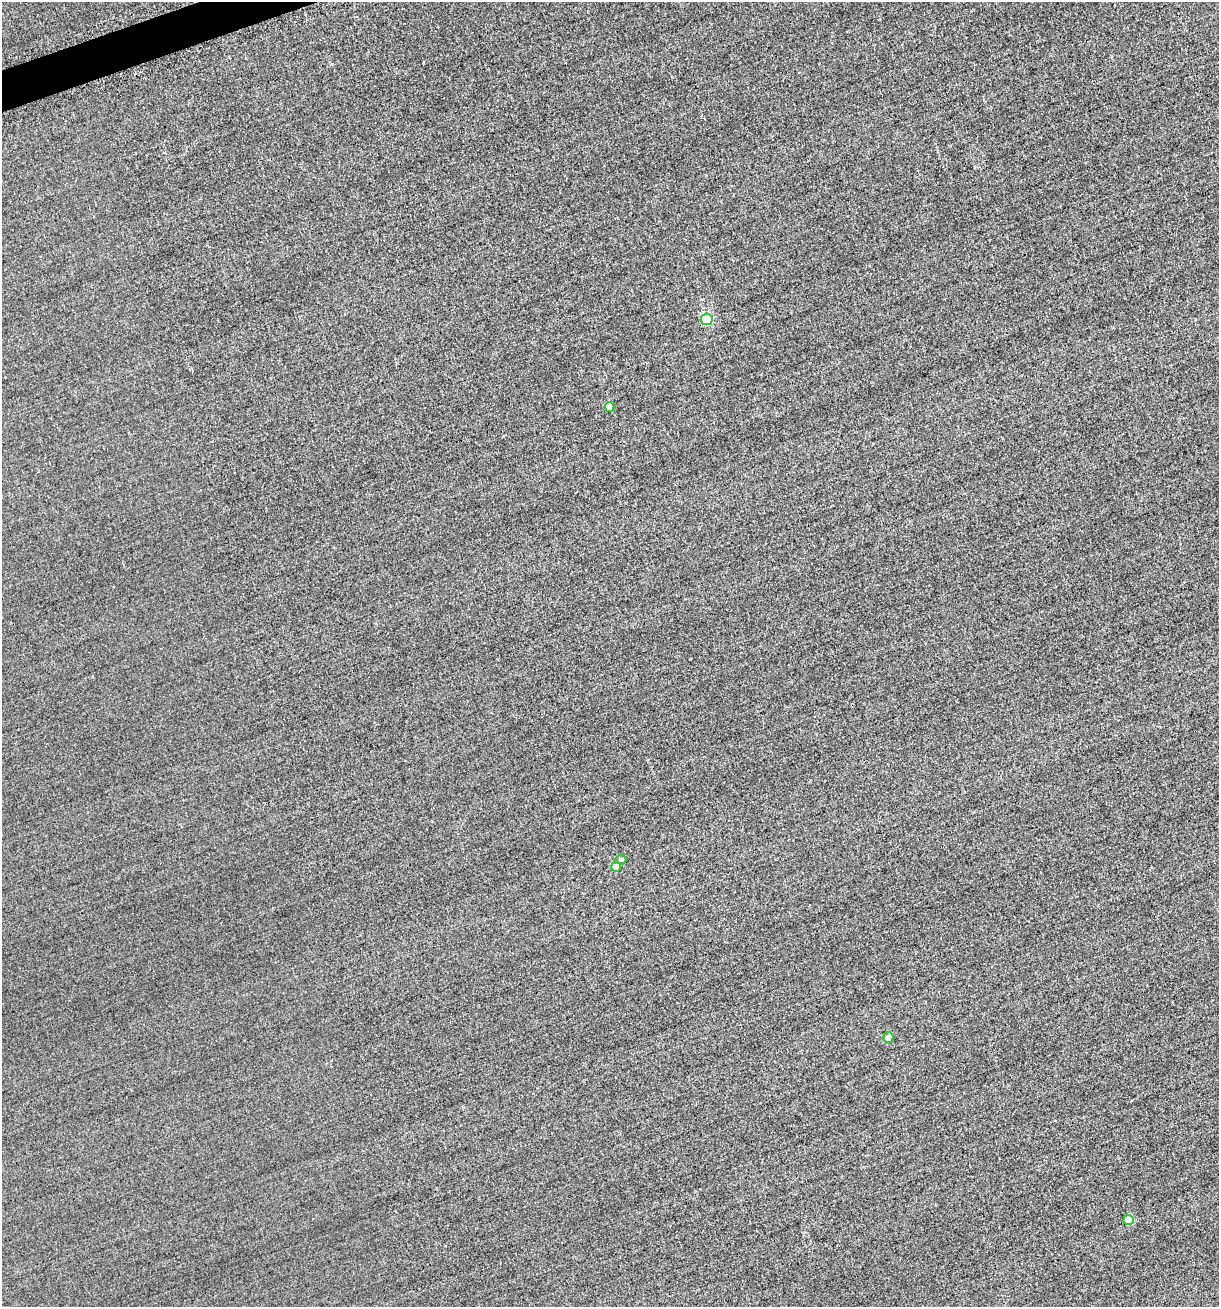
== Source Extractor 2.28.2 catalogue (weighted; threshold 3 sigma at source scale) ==
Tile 11 of 4 x 4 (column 3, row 3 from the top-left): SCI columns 2647-3863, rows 1389-2693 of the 5577 x 5599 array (HDU 1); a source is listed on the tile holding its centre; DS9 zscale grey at full resolution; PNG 1221 x 1309 px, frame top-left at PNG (2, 2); each listed source drawn as its Kron ellipse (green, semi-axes under 4 px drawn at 4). Shown black and unused: <1% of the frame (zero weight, under 2 of 3 exposures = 12% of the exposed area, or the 3 px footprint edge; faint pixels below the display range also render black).
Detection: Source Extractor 2.28.2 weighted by HDU 2 'WHT'; one run over the whole footprint, this tile lists its part. Background -0.476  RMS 3.4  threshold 15.3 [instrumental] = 3 sigma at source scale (4.5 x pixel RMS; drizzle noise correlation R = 1.50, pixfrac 1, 0.05/0.05 arcsec/px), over >= 5 px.
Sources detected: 6; all 6 listed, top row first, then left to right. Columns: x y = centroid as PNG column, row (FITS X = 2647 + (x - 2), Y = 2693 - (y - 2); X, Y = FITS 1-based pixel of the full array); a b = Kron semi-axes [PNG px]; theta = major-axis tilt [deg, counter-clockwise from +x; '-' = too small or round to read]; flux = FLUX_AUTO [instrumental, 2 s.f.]
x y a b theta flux
707 319 6 6 - 30000
609 407 5 5 - 3400
621 859 5 5 - 690
616 867 5 5 - 4700
888 1038 5 5 - 2100
1128 1220 5 5 - 7300